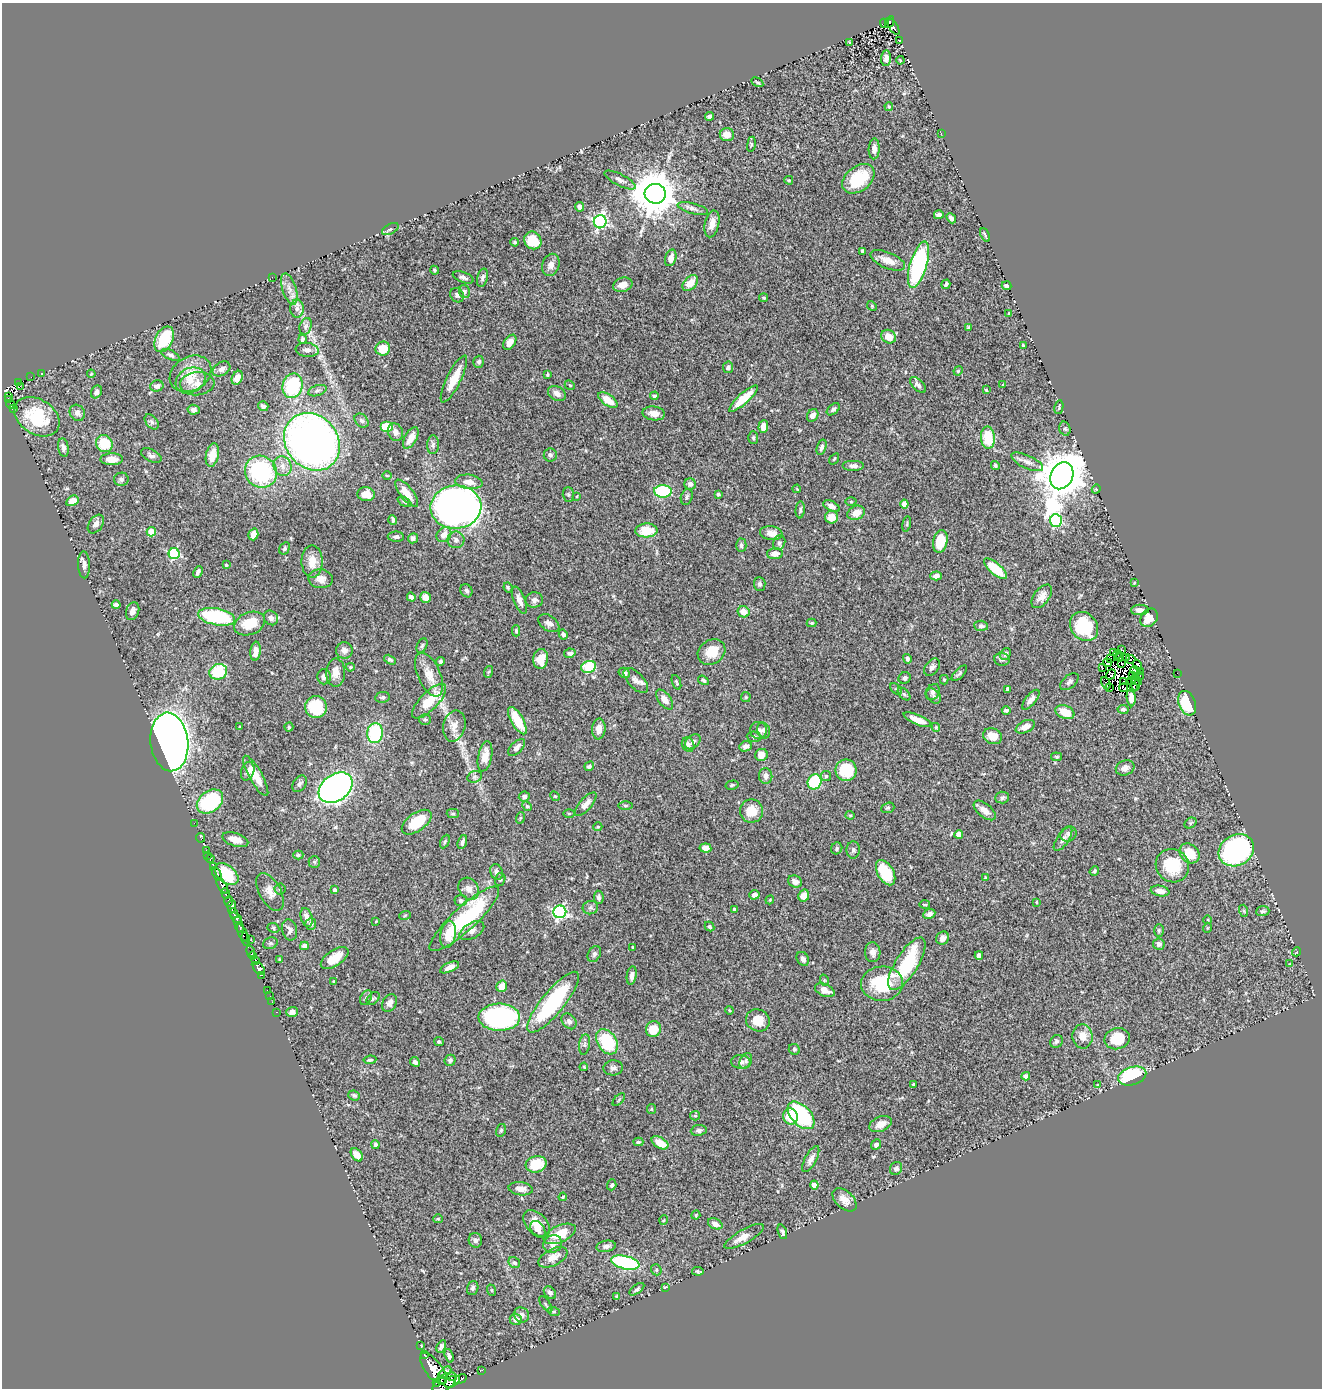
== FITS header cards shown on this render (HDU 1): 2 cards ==
NAXIS1  =                 1320
NAXIS2  =                 1386

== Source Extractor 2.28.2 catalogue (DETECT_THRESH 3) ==
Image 1320 x 1386 px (HDU 1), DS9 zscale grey, 1 PNG px = 1 image px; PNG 1324 x 1390 px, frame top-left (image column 1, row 1386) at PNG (2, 3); each listed source drawn as its Kron ellipse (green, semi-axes under 4 px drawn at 4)
Background 0.505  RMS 0.023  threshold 0.07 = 3 sigma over >= 5 px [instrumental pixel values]
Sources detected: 515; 15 with non-positive FLUX_AUTO (blend fragments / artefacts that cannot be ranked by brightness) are neither listed nor drawn; the other 500 listed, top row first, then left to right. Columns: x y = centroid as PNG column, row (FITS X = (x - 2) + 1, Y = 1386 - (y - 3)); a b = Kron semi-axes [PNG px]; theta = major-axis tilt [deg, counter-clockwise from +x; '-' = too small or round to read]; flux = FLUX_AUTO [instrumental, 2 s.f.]
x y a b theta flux
890 22 6 3 66 29
884 23 5 2 - 5.3
893 27 9 4 -58 98
900 41 3 2 - 0.86
850 43 4 3 - 2.3
886 58 8 5 84 6.5
900 60 4 3 - 1.3
757 82 6 2 -30 1.8
889 106 4 3 - 2.1
709 116 4 3 - 4
941 133 3 2 - 2.8
727 135 7 6 - 14
751 144 8 4 82 1.9
874 149 10 5 88 9.1
858 179 18 12 38 61
620 180 17 5 -27 7.2
789 180 4 3 - 1.9
655 194 10 10 - 5900
579 207 5 4 - 9
693 208 15 5 -15 6.6
939 215 5 4 - 5.3
951 218 5 4 - 4.8
600 222 6 6 - 300
712 224 14 7 77 12
390 229 9 5 27 3.6
985 235 7 2 -63 2.2
533 240 9 8 - 35
515 242 4 3 - 2
862 251 4 3 - 3.5
671 258 8 5 73 10
888 260 18 8 -23 17
551 265 11 8 69 9.3
918 265 24 8 74 210
434 270 4 3 - 1.7
272 277 2 2 - 12
463 277 11 5 -20 4.7
482 278 9 5 76 5.2
690 283 9 6 45 21
946 284 5 3 - 3.7
623 285 10 7 18 11
1007 286 5 4 - 5.4
289 289 16 7 -72 12
464 292 6 5 - 4.9
457 295 7 6 - 4.5
764 298 4 3 - 1.7
872 306 5 4 - 1.7
297 308 9 7 90 7
1009 314 4 3 - 2
306 326 8 6 72 4.8
968 328 4 2 - 1.7
889 337 8 6 -31 20
164 339 14 8 64 65
302 339 4 3 - 3.1
510 342 8 5 53 12
1023 345 4 2 - 1.6
383 349 7 7 - 29
307 350 11 7 -7 7.6
170 355 10 4 -24 4.2
479 362 6 5 - 2.9
728 367 6 5 - 4.6
221 369 9 6 30 8
958 371 5 4 - 1.7
42 373 3 2 - 0.84
91 374 4 3 - 1.4
191 374 22 17 30 34
547 375 3 3 - 2
31 377 2 2 - 1.3
237 378 7 5 63 15
454 379 26 7 63 33
190 380 15 12 29 22
19 382 3 2 - 11
197 384 17 11 5 17
570 385 5 4 - 2
918 385 10 5 -44 5.4
1003 385 4 3 - 1.3
20 386 3 2 - 7.1
157 386 7 5 16 6.5
293 386 12 10 76 100
986 390 4 3 - 1.4
317 391 9 5 18 4.3
96 392 7 5 62 6.7
557 393 9 7 -31 8.8
9 396 3 2 - 14
654 396 4 4 - 3.1
743 399 19 5 42 34
8 400 3 2 - 19
608 400 11 5 -35 23
11 404 4 3 - 51
263 406 5 4 - 5.5
1059 407 7 4 79 2.1
13 408 4 3 - 59
833 409 7 4 40 3.8
193 410 6 5 - 5.1
77 413 8 7 - 7.2
654 413 11 7 -7 13
813 415 7 5 56 9.8
37 417 24 17 -33 80
362 421 8 6 -43 3.7
152 422 9 5 -49 4.1
387 426 6 5 - 41
763 427 6 5 - 13
1065 429 7 5 -74 3.4
395 432 9 7 -70 7.3
411 438 12 6 60 15
753 438 6 5 - 2.8
988 438 11 7 -85 47
312 442 30 26 -50 940
104 443 9 8 - 42
433 445 9 6 88 5.2
63 447 9 5 -81 5.5
822 447 8 4 72 5.3
212 455 12 6 79 21
550 455 6 6 - 3.8
151 456 11 6 -27 5.3
112 459 11 6 1 15
834 459 6 3 54 1.5
1027 462 17 6 -25 9.9
995 465 4 4 - 3.2
282 466 10 8 -66 11
853 466 11 5 0 5.8
261 472 16 15 - 170
387 475 5 3 - 1.3
1062 476 14 11 63 7000
121 479 7 6 - 4.1
469 482 14 7 -7 13
690 484 6 5 - 5.5
797 489 4 3 - 1.2
1096 489 4 4 - 2
663 491 9 6 -3 87
407 493 17 6 -52 24
366 494 9 7 -7 12
718 494 4 3 - 3
568 495 7 5 -88 2.8
577 496 4 2 - 1.1
687 497 8 5 72 3.5
72 501 6 5 - 12
405 502 7 4 -27 2.8
851 502 5 3 - 1.6
904 504 4 4 - 16
831 506 9 5 -26 7.1
456 507 25 21 5 980
800 510 8 4 85 3.4
856 513 9 7 24 16
831 517 6 6 - 20
393 520 5 3 - 3.7
1056 521 6 6 - 170
96 524 10 6 54 7.4
907 524 8 3 78 1.9
646 530 11 7 3 38
151 532 4 4 - 39
771 533 11 7 -7 14
253 534 6 5 - 13
444 535 8 6 45 14
396 537 8 5 -2 4.9
413 538 5 5 - 5.1
456 540 8 8 - 6.5
940 541 11 7 77 42
779 543 8 6 70 4.1
741 545 7 5 89 3.4
284 548 6 5 - 3.2
174 554 5 5 - 150
775 554 8 5 2 12
312 562 16 10 -90 20
84 565 13 6 -88 7.7
226 565 3 3 - 2
995 569 14 5 -40 50
198 572 6 3 63 4.4
936 576 5 4 - 9.1
321 579 12 9 -6 11
1134 583 3 2 - 1.2
760 584 7 6 - 3.9
508 587 5 3 - 2.2
466 591 7 5 -60 4
1042 596 13 8 53 12
411 597 5 4 - 4.5
425 597 5 5 - 11
519 600 14 6 -68 9.9
534 600 8 7 - 6.2
116 605 4 3 - 3.5
1140 610 9 5 1 9.1
133 611 9 6 71 9.3
744 612 6 5 - 16
217 617 19 8 -11 130
271 618 8 6 -49 5.6
1149 618 10 8 49 23
250 623 16 11 23 38
549 623 12 7 -35 7.2
811 623 5 4 - 1.7
981 626 7 5 -4 4.2
1084 626 15 13 -51 79
516 631 5 4 - 2.9
563 634 5 4 - 4.4
422 646 7 5 63 2.8
344 650 8 8 - 7.5
1122 650 3 2 - 2.1
256 651 9 5 84 13
712 652 14 12 34 30
1113 652 4 3 - 19
570 653 6 4 10 5.2
1006 654 6 5 - 3.9
1118 654 4 4 - 9.9
1127 657 4 3 - 0.75
1120 658 4 4 - 4.5
541 659 10 7 82 25
907 659 5 4 - 3.4
1002 659 8 6 -4 4
1111 659 4 2 - 1.1
1130 659 5 2 - 5.3
390 660 6 4 -30 3.4
440 662 4 4 - 2.7
1107 663 4 3 - 3
1122 663 2 2 - 1.4
1137 665 5 4 - 4.9
350 667 4 3 - 1.7
589 667 7 6 - 91
932 667 10 6 52 5.5
1103 668 2 2 - 1.6
1135 670 4 2 - 2.3
1140 671 2 2 - 1
218 672 9 7 20 71
488 672 6 3 69 1.7
336 673 14 9 89 15
624 673 6 5 - 5.7
959 673 10 4 46 3.2
1177 673 2 2 - 23
1111 674 5 2 - 1.6
429 675 23 11 -65 25
1132 676 2 2 - 0.11
324 677 7 7 - 6.3
1139 677 4 2 - 2.6
905 678 6 5 - 4.5
636 680 16 7 -46 9.6
703 680 6 4 -34 2.9
944 680 5 4 - 1.8
1137 680 5 2 - 1.6
1123 681 3 2 - 1.9
1131 681 3 2 - 0.38
676 682 8 3 -70 2
1069 682 11 6 40 5.1
1106 683 6 2 -62 3.5
1135 684 7 2 -83 1.6
1109 687 3 3 - 0.4
1134 687 4 2 - 0.85
1124 688 4 3 - 0.3
896 689 7 4 -44 2.7
1007 689 4 3 - 3.8
933 692 8 6 59 4.8
904 694 7 4 -45 3.2
934 696 9 6 -48 4.8
383 697 7 5 10 3.8
746 697 5 4 - 1.8
1131 698 8 4 -86 4.7
665 699 11 6 -54 13
1031 700 12 5 51 7.8
429 701 22 9 45 46
1187 703 13 8 -69 76
316 707 11 11 - 65
1123 709 5 4 - 2.9
1006 710 4 3 - 3
1065 712 10 6 -24 29
425 720 6 5 - 2.5
917 720 15 5 -23 19
517 721 15 6 -61 46
454 726 16 11 76 16
240 727 3 2 - 1.3
289 727 4 4 - 2
936 727 4 4 - 1.5
1025 727 10 6 25 11
599 729 10 6 85 13
758 730 8 8 - 7.7
764 731 8 6 -66 4.6
375 733 10 7 84 120
993 736 9 8 - 15
754 737 7 5 -4 3.4
169 742 29 19 -83 1700
693 742 9 6 42 5.8
688 745 7 6 - 4.8
746 746 6 5 - 6
517 747 10 5 44 7.2
761 755 6 6 - 14
485 756 15 7 78 17
1057 757 5 3 - 1.8
589 766 5 4 - 3.3
1125 768 9 7 20 7.6
846 770 11 10 - 65
248 771 9 6 72 7.6
256 776 23 6 -61 28
766 776 8 6 -82 7.1
826 776 5 5 - 2.2
475 777 7 5 20 3.5
815 782 8 6 65 95
300 784 9 6 56 4.2
732 785 7 4 13 2.4
336 788 18 13 36 670
524 796 5 5 - 3.5
555 796 5 4 - 1.7
1002 798 7 6 - 3.7
210 802 14 10 37 140
586 804 15 6 49 11
527 806 5 4 - 2
625 806 7 3 0 2.2
888 808 7 5 20 2.2
985 810 13 6 -39 12
751 811 11 11 - 24
453 813 6 4 1 2.4
569 813 5 3 - 1.7
850 815 4 4 - 1.8
520 818 6 3 71 1.6
417 822 17 9 35 50
194 823 2 2 - 5.7
1190 823 6 5 - 2.3
598 827 4 4 - 1.7
959 834 4 4 - 20
1068 834 8 7 - 5.1
200 838 5 3 - 8.2
1063 839 14 6 55 7.2
235 840 13 6 -18 16
445 841 7 4 63 2.6
462 842 7 4 70 4.1
705 848 6 4 -8 12
837 848 6 5 - 3
206 850 3 3 - 13
853 850 8 6 88 4
1236 850 18 15 30 360
1189 853 11 9 -43 39
208 855 2 2 - 5.2
298 855 5 4 - 2.4
210 859 4 3 - 20
314 862 6 5 - 2.5
1172 866 17 16 - 59
213 867 3 2 - 49
1094 871 5 4 - 1.9
496 872 8 6 -69 7
886 873 14 8 -60 57
217 874 7 3 -62 91
227 874 13 8 -40 100
985 878 4 3 - 2
500 880 7 5 74 2.7
795 882 7 5 -28 8.7
222 886 9 4 -57 320
280 889 5 5 - 2.6
469 889 11 9 -54 11
334 890 4 3 - 4.5
1160 891 9 5 -10 10
270 892 21 10 -62 15
226 894 5 3 - 110
754 895 5 4 - 5.6
804 896 6 5 - 17
599 897 6 5 - 3.8
461 900 6 5 - 4.1
770 900 4 3 - 1.5
229 901 5 3 - 91
1036 902 4 3 - 1.8
925 904 5 2 - 1.3
232 906 6 4 86 320
590 908 8 6 16 4.1
734 909 3 3 - 2.2
1244 911 6 4 -72 1.9
1263 911 6 5 - 3.5
560 912 6 6 - 300
234 913 5 3 - 77
929 914 6 4 23 5.6
405 915 6 3 20 1.7
236 918 7 3 -35 100
307 918 9 5 -72 11
464 919 46 12 43 160
1208 920 4 3 - 1.1
376 921 3 2 - 1.1
311 924 5 5 - 4.4
239 925 8 3 -72 73
710 927 5 4 - 3.1
273 928 6 4 -25 2.2
1207 928 5 3 - 1.4
290 930 10 7 -77 6.5
1159 930 6 5 - 2.6
472 931 13 7 30 8.7
243 933 10 3 -63 110
448 934 13 7 80 21
943 938 7 6 - 8.3
246 939 7 3 -75 110
251 939 2 2 - 24
270 943 7 5 20 2.6
1159 944 6 5 - 5.2
304 946 4 4 - 11
633 947 3 2 - 1.4
251 951 6 4 -67 68
873 952 10 7 -87 8.8
1296 952 4 3 - 1.2
594 954 8 6 62 4.2
979 955 4 4 - 7.6
253 956 4 3 - 160
335 958 16 8 34 27
803 959 7 5 -58 8
255 960 4 3 - 100
280 960 3 3 - 2.8
907 964 30 11 58 110
1290 964 3 2 - 1.2
450 967 10 4 24 8.5
259 968 7 5 -48 300
261 975 4 3 - 13
632 975 9 5 80 6.8
824 980 6 3 -73 1.8
334 981 4 3 - 1.7
882 984 21 17 3 80
502 986 6 5 - 15
267 990 3 2 - 17
825 990 10 6 -24 12
270 996 2 2 - 6.2
366 998 8 5 64 3.9
373 998 7 5 47 2.8
272 1002 2 2 - 4.7
553 1002 38 11 51 150
389 1003 9 6 60 6.9
729 1010 4 3 - 1.4
277 1012 3 2 - 24
292 1012 6 5 - 6.6
499 1017 21 13 0 270
758 1020 12 11 - 25
569 1021 9 6 -51 6.1
653 1029 8 7 - 27
1082 1036 12 10 -86 16
1117 1039 13 10 15 40
1056 1041 7 6 - 3.4
439 1042 5 4 - 2.4
607 1042 14 9 -58 80
584 1044 10 5 81 4.4
794 1049 6 5 - 2.9
370 1060 6 4 8 2.9
450 1060 6 5 - 4
746 1061 8 6 64 4.5
415 1062 5 4 - 5.1
741 1062 10 7 -3 8.2
584 1067 4 3 - 1.2
613 1068 9 7 5 5.9
1026 1076 4 4 - 4.8
1132 1076 14 9 17 110
913 1084 3 3 - 1.3
1098 1085 4 2 - 1.1
354 1095 6 5 - 2.8
619 1100 8 3 46 1.8
651 1109 5 4 - 1.7
801 1115 16 9 -47 150
695 1116 5 4 - 2
790 1116 8 7 - 37
880 1124 12 7 24 15
501 1130 6 5 - 2.5
699 1130 8 5 7 5.3
638 1142 5 4 - 2.4
660 1143 9 5 -31 24
375 1145 4 4 - 3
876 1145 6 4 47 4.3
357 1155 7 5 -51 17
811 1159 14 5 62 7.9
536 1164 10 8 14 42
896 1168 7 6 - 4.5
612 1185 5 4 - 3.3
814 1185 4 4 - 21
521 1189 12 6 -8 11
563 1197 4 3 - 1.4
844 1200 14 8 -43 14
696 1215 4 4 - 1.5
438 1219 4 4 - 1.6
664 1220 5 3 - 1.2
536 1223 16 10 -45 22
715 1224 7 5 -27 8.4
538 1229 9 6 -50 9
782 1232 7 4 -71 3.8
560 1234 17 8 24 31
744 1236 22 7 29 14
475 1240 7 6 - 4.8
553 1244 10 8 30 11
606 1246 9 5 10 6.1
553 1257 16 8 28 15
514 1263 6 5 - 2.8
625 1263 14 6 -14 170
656 1270 6 5 - 2.6
698 1271 6 3 -7 2.5
665 1287 3 3 - 2
473 1288 7 5 74 3.8
637 1289 9 4 37 3.2
491 1290 6 3 -70 1.6
550 1293 7 5 -46 4.3
616 1297 3 3 - 2.2
546 1304 9 2 -55 1.9
554 1312 6 4 -18 2.3
521 1315 8 7 - 6.9
516 1319 6 5 - 8.1
420 1345 3 2 - 7.1
441 1346 6 4 59 3.5
424 1355 3 2 - 39
449 1356 7 4 -72 4.1
433 1369 19 8 -52 1200
482 1370 2 2 - 8.5
445 1373 7 4 44 160
451 1377 3 2 - 86
442 1379 2 2 - 120
460 1379 6 3 33 150
452 1382 8 5 30 380
436 1383 3 3 - 110
444 1383 14 7 37 1100
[15 non-positive-flux detections neither listed nor drawn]